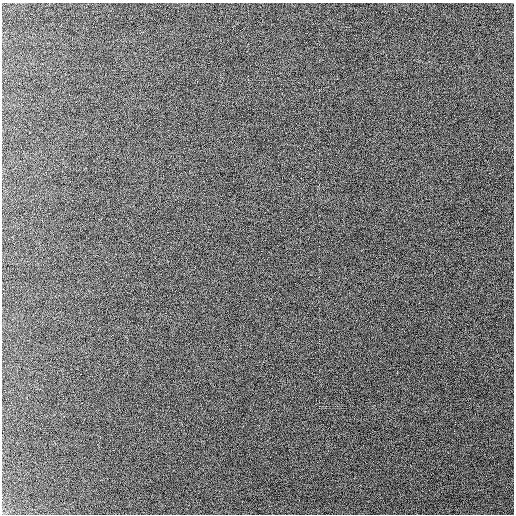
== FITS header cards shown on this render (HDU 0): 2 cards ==
NAXIS1  =                  512 /
NAXIS2  =                  512 /

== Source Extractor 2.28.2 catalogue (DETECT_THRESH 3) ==
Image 512 x 512 px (HDU 0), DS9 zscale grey, 1 PNG px = 1 image px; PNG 516 x 516 px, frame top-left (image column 1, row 512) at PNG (2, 3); no overlay
Background 117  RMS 6.3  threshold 18.9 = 3 sigma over >= 5 px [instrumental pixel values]
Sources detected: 3; all 3 listed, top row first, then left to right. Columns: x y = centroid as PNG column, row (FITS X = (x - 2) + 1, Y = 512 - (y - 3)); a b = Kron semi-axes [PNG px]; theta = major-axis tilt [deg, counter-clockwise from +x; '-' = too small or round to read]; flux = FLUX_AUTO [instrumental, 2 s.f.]
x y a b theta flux
248 81 4 2 - 1000
386 247 4 2 - 360
319 407 4 2 - 2500